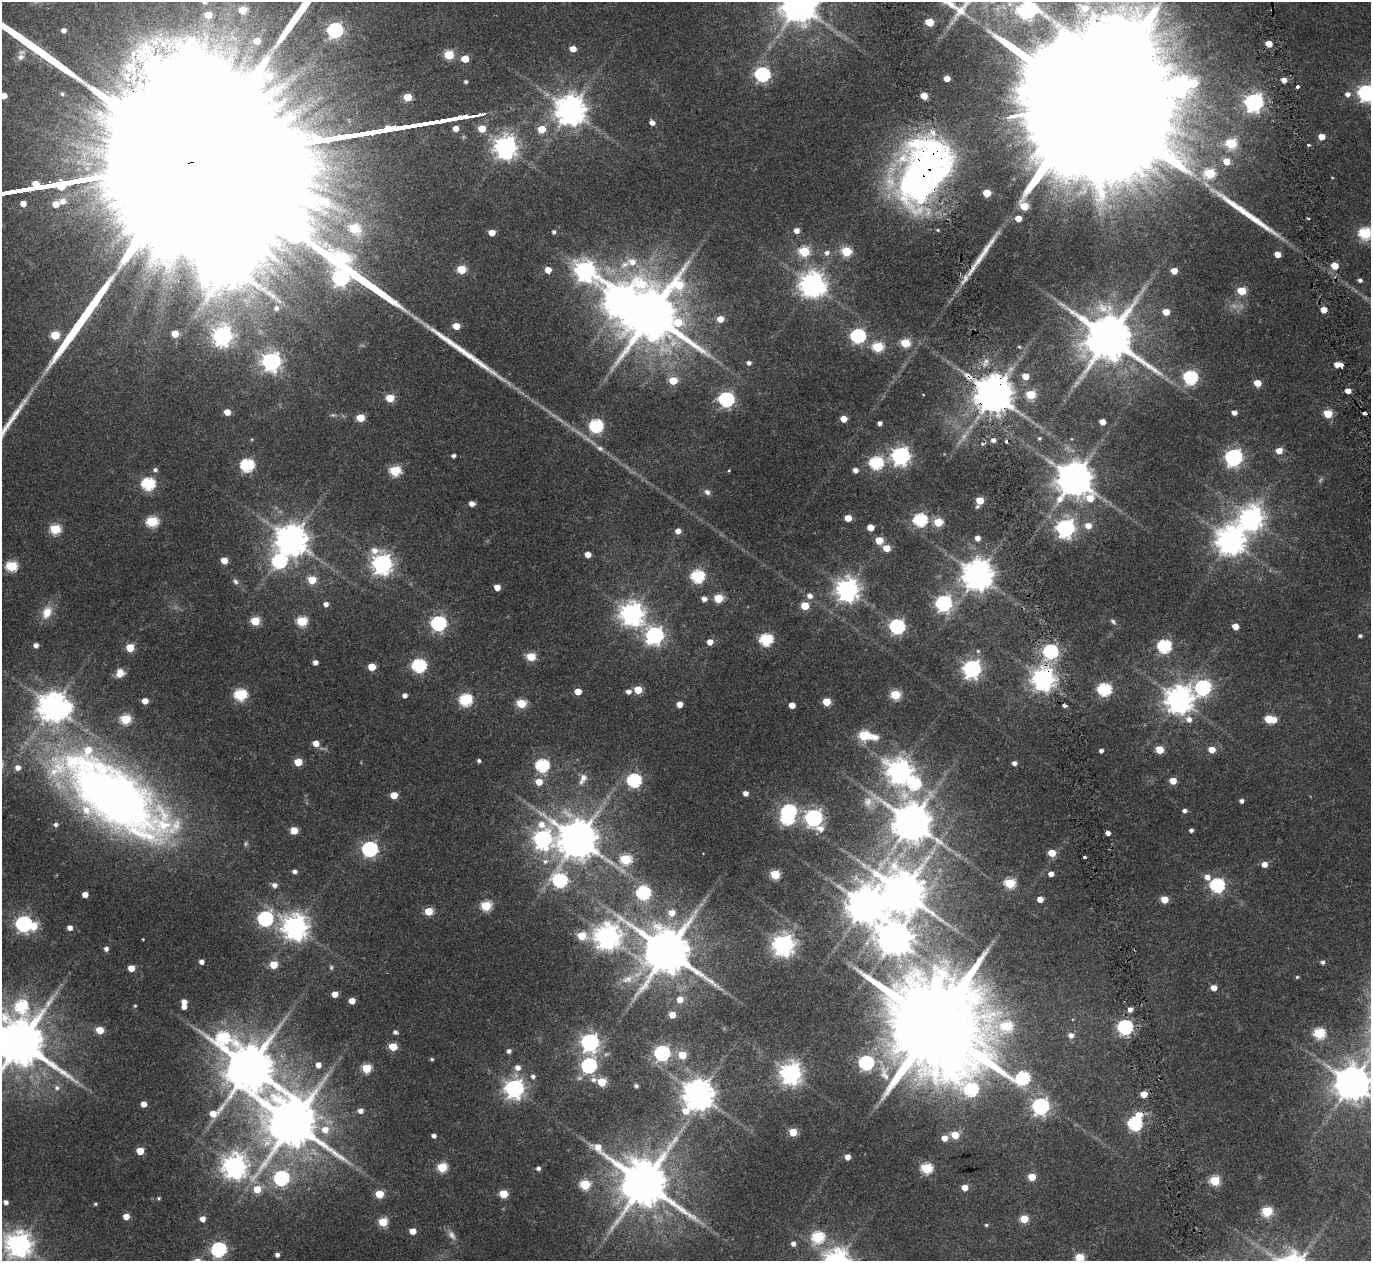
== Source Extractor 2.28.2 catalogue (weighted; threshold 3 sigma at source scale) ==
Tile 6 of 4 x 4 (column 2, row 2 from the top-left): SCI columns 1371-2739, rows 2626-3884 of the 5478 x 5297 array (HDU 1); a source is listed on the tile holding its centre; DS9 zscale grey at full resolution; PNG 1373 x 1263 px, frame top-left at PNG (2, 2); no overlay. Shown black and unused: <1% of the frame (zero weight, under 2 of 4 exposures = <1% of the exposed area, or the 3 px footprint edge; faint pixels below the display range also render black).
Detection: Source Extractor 2.28.2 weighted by HDU 2 'WHT'; one run over the whole footprint, this tile lists its part. Background 0.0284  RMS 0.0048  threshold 0.0215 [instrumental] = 3 sigma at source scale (4.5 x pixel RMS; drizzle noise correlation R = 1.50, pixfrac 1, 0.0396/0.0396 arcsec/px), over >= 5 px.
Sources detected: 378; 7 too faint to see at this stretch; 8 inside a brighter object's white glare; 7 cosmic-ray / hot-pixel residue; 5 long thin detections or spike segments (spike, bleed or trail) — not listed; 5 inside a brighter listed object's ellipse — not listed separately; the other 346 listed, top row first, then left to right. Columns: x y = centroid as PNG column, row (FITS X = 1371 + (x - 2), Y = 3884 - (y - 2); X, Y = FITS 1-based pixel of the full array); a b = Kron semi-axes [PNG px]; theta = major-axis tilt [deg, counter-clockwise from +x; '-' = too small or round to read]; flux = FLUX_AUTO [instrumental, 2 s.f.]
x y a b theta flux
204 2 5 5 - 1.2
799 5 10 10 - 1100
1085 8 14 13 - 10
242 10 11 10 - 3.4
1029 10 10 8 -39 79
208 15 6 5 - 5.5
929 22 5 5 - 13
64 30 5 5 - 2.2
335 30 7 6 - 94
257 41 7 6 - 5.2
573 49 5 5 - 4.3
449 55 5 5 - 20
21 57 12 8 48 2.2
465 59 5 5 - 8.6
762 74 7 6 - 80
947 78 5 4 - 3.9
1284 80 4 4 - 3.2
466 82 3 3 - 0.9
1298 87 3 3 - 1.4
1367 93 7 7 - 140
62 94 5 5 - 0.69
1348 94 7 6 - 1.9
4 96 5 4 - 4.4
924 96 5 4 - 6.6
407 97 5 5 - 11
1254 102 7 7 - 180
1089 103 113 32 10 60000
570 110 9 9 - 690
452 118 25 3 9 3000
652 123 5 5 - 2.4
455 128 5 4 - 3.6
482 129 5 5 - 8.6
542 129 6 5 - 8.5
1322 137 5 5 - 4.7
1231 143 6 5 - 29
505 147 8 8 - 340
1226 161 7 6 - 5.2
923 171 66 42 60 210
1210 173 6 6 - 26
987 193 5 5 - 10
63 201 8 7 - 3
23 203 5 5 - 3.7
56 204 6 5 - 4.8
1018 218 5 4 - 4.4
354 228 6 5 - 18
796 230 5 5 - 2.9
554 232 5 4 - 1
492 233 5 4 - 5.4
1365 233 6 6 - 46
804 251 6 5 - 25
846 251 6 5 - 22
827 253 7 6 - 1.7
1278 254 5 4 - 4.6
625 264 16 9 26 4.7
1335 266 5 5 - 7.6
461 269 5 5 - 17
548 270 5 5 - 4.3
585 271 11 8 -34 240
1174 271 5 4 - 5.9
1360 280 4 4 - 1.1
812 284 8 8 - 410
1242 291 5 5 - 14
276 308 5 5 - 1.1
1324 309 4 4 - 4.5
1166 312 5 5 - 5.7
651 314 18 15 36 3000
720 319 5 5 - 5.5
456 326 5 5 - 6.9
175 334 5 5 - 7.5
55 335 5 5 - 18
222 336 8 7 - 200
858 336 6 6 - 84
1109 338 14 12 -25 2300
905 343 5 5 - 20
878 347 6 5 - 33
1019 347 5 4 - 0.49
271 361 7 7 - 190
749 363 5 5 - 1.5
1338 365 8 5 -10 5.3
968 376 18 7 -30 4.3
1026 376 5 5 - 5.2
1191 377 6 6 - 69
673 380 5 5 - 12
1257 383 5 5 - 7.1
1348 391 4 4 - 3.3
923 394 3 2 - 0.23
994 394 10 10 - 1400
1031 395 5 5 - 20
390 398 5 5 - 11
726 399 7 6 - 97
227 412 5 4 - 5.1
1234 413 4 4 - 2.2
1328 414 5 5 - 15
360 418 5 5 - 11
844 419 5 5 - 5.8
1102 422 5 4 - 4.4
880 423 4 4 - 1.7
596 426 7 6 - 65
1040 438 5 4 - 0.59
993 440 5 5 - 1.6
983 444 4 3 - 1.3
600 448 9 6 -21 1.5
1279 451 5 5 - 5.4
453 456 4 4 - 1.2
901 456 7 7 - 180
1233 457 7 7 - 140
876 463 7 6 - 47
247 465 6 6 - 57
155 470 6 5 - 1.1
729 470 4 2 - 0.29
855 470 5 5 - 2.2
395 471 6 5 - 29
1074 479 12 10 -49 1100
148 484 6 6 - 55
707 492 8 7 - 1.5
980 501 6 5 - 11
472 504 5 4 - 2.7
848 518 5 5 - 7.2
1251 518 9 8 - 360
920 520 6 6 - 62
152 521 6 5 - 34
938 522 5 5 - 15
1088 526 6 6 - 4.2
870 527 5 5 - 5.7
1065 528 7 7 - 170
55 529 6 5 - 27
678 531 5 5 - 3
978 538 5 4 - 2.7
292 540 9 9 - 770
879 540 5 5 - 9.2
1231 540 9 9 - 590
886 548 5 5 - 7.2
375 550 14 8 -13 3.8
588 555 5 4 - 4
224 561 5 5 - 5.7
279 561 8 7 - 78
382 564 7 7 - 260
11 566 6 5 - 31
978 575 9 9 - 730
698 576 6 6 - 58
312 580 5 5 - 12
235 581 9 6 -51 1.3
497 587 5 4 - 4.6
847 589 8 8 - 360
810 596 7 6 - 2.2
718 598 5 5 - 16
704 599 5 5 - 2.5
944 603 7 7 - 120
326 604 5 4 - 2.1
805 606 5 5 - 13
47 612 17 12 64 6.1
632 614 8 8 - 350
255 621 5 5 - 17
302 621 6 5 - 24
1113 621 7 5 -40 0.89
438 623 7 6 - 99
897 626 6 6 - 95
1235 626 5 5 - 4.8
655 635 7 7 - 150
1360 636 4 3 - 0.85
766 639 6 6 - 49
710 642 5 5 - 3.8
36 645 5 4 - 2.1
1164 646 6 6 - 66
130 648 5 5 - 13
978 651 5 5 - 0.65
1050 651 6 6 - 75
531 657 5 5 - 16
315 662 4 4 - 2.5
419 665 6 6 - 69
372 667 5 5 - 9.6
972 669 7 7 - 180
120 673 10 9 - 4
1043 679 7 7 - 350
1203 687 8 7 - 100
1104 689 6 6 - 61
638 690 5 5 - 11
578 691 5 5 - 6.3
628 692 6 5 - 2
240 695 6 6 - 45
405 695 4 4 - 1.8
895 695 5 5 - 24
465 700 6 6 - 49
1179 700 9 8 - 530
145 701 5 4 - 4.4
826 702 5 5 - 12
521 703 6 5 - 19
679 704 5 4 - 4.4
792 705 5 4 - 5.2
1064 705 4 3 - 2
53 707 9 9 - 630
125 719 6 5 - 26
1189 719 8 7 - 2.7
1269 719 6 5 - 14
864 736 11 5 -8 28
316 743 5 5 - 4.6
1160 749 5 5 - 11
1212 750 5 5 - 5.7
1101 751 4 4 - 1.4
479 761 4 4 - 0.86
298 762 5 5 - 9.8
1014 763 4 4 - 1.8
542 765 6 6 - 62
899 771 9 8 - 370
583 779 17 9 65 3.4
634 780 6 6 - 70
1173 781 5 5 - 6.2
539 782 5 5 - 7
914 783 8 7 - 42
746 793 4 4 - 2.5
112 795 126 49 -35 350
394 795 5 5 - 7.8
1242 801 4 4 - 1.5
868 802 15 14 - 5
788 811 7 6 - 67
1185 811 5 4 - 1.3
814 818 8 7 - 160
912 822 12 11 - 1300
56 825 5 5 - 1.1
294 830 5 5 - 8.8
1191 830 4 4 - 1.1
542 839 11 8 82 190
578 839 11 11 - 1400
370 849 7 6 - 100
1052 853 5 5 - 8
1085 857 3 3 - 2.2
625 859 6 5 - 27
545 861 9 8 - 1.8
1264 864 5 5 - 3.4
294 871 5 4 - 1.4
1051 874 4 4 - 2.7
775 875 5 5 - 21
1207 877 7 6 - 2.9
560 880 8 7 - 68
1010 883 6 5 - 28
274 885 6 6 - 1.8
1217 885 6 6 - 77
903 892 13 12 - 1600
643 893 7 6 - 57
85 894 5 4 - 3.2
1040 899 5 4 - 3.7
1164 899 5 5 - 8.6
865 905 12 11 - 1000
486 906 6 5 - 25
429 911 5 5 - 13
672 913 7 6 - 4.2
265 918 7 6 - 89
23 924 7 6 - 110
295 927 9 8 - 430
70 928 5 5 - 2.2
582 936 6 5 - 14
607 936 8 8 - 420
894 939 11 10 - 800
783 945 7 7 - 300
106 949 5 4 - 1.6
667 951 15 13 -27 2200
201 962 4 4 - 2.1
1323 962 5 5 - 1.1
274 965 5 5 - 9.5
331 967 6 5 - 0.62
131 968 5 5 - 6.1
1297 977 5 4 - 0.54
627 979 16 10 22 4.6
1214 988 5 5 - 3.9
335 994 5 4 - 4.1
680 1000 6 6 - 4.3
352 1001 5 4 - 4.9
184 1002 5 5 - 3.2
21 1006 10 9 - 40
135 1006 4 4 - 0.46
184 1007 5 4 - 2.2
1130 1009 5 4 - 2.1
672 1015 5 5 - 6
934 1024 40 26 -31 11000
1007 1026 7 6 - 22
1125 1027 6 6 - 87
100 1030 5 5 - 9.2
395 1032 6 5 - 1.1
1319 1033 6 6 - 36
1071 1035 7 6 - 2.4
223 1037 13 9 -8 48
20 1042 15 14 - 2400
590 1042 7 7 - 180
393 1047 5 5 - 12
509 1051 5 5 - 1.4
662 1053 7 6 - 100
682 1055 5 5 - 11
432 1059 4 4 - 0.63
866 1062 6 6 - 80
318 1065 5 5 - 2.8
589 1065 7 6 - 85
250 1067 16 13 53 2200
518 1067 6 6 - 2.7
366 1068 5 5 - 19
791 1073 7 7 - 290
884 1073 28 13 -78 11
533 1076 5 5 - 1.4
593 1079 9 8 - 2.4
602 1082 5 5 - 14
1352 1083 10 9 - 930
636 1086 4 4 - 0.98
57 1088 7 7 - 1.4
514 1088 7 7 - 220
1144 1094 5 4 - 6.2
698 1095 10 9 - 730
144 1104 4 4 - 3.5
1040 1106 7 7 - 140
360 1111 5 5 - 2.1
293 1123 15 15 - 2400
1135 1124 6 6 - 69
325 1129 8 8 - 4.6
793 1132 5 5 - 11
955 1135 5 5 - 9.4
434 1136 4 4 - 1.5
945 1138 6 5 - 4
140 1151 5 5 - 8.3
848 1157 4 4 - 3.2
235 1166 8 8 - 390
442 1167 5 5 - 24
538 1168 4 4 - 1.3
926 1168 6 5 - 34
1032 1177 5 5 - 8.8
281 1178 7 6 - 87
1215 1181 5 5 - 25
644 1183 16 13 -35 2300
585 1185 6 5 - 24
965 1187 5 5 - 4.7
257 1189 6 5 - 8.2
379 1194 5 5 - 13
503 1194 5 5 - 14
159 1198 5 4 - 0.52
6 1202 4 4 - 1.7
95 1204 4 4 - 0.52
1267 1211 5 5 - 29
126 1216 5 4 - 4.3
203 1219 5 5 - 3.1
1024 1219 5 5 - 12
383 1222 5 5 - 17
986 1225 5 4 - 0.57
413 1231 5 4 - 4.9
817 1237 6 6 - 39
19 1244 9 8 - 400
793 1244 5 5 - 1.7
218 1249 7 6 - 86
277 1255 4 4 - 1.6
1079 1257 5 5 - 17
Overlapping masked pixels (flux is a lower limit): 5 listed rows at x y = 1089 103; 923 171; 968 376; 994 394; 1043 679
Isophote crosses this tile's border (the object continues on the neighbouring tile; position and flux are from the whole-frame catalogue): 11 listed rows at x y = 204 2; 799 5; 1085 8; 1029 10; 1367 93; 4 96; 1089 103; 1365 233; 20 1042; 1352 1083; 1079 1257